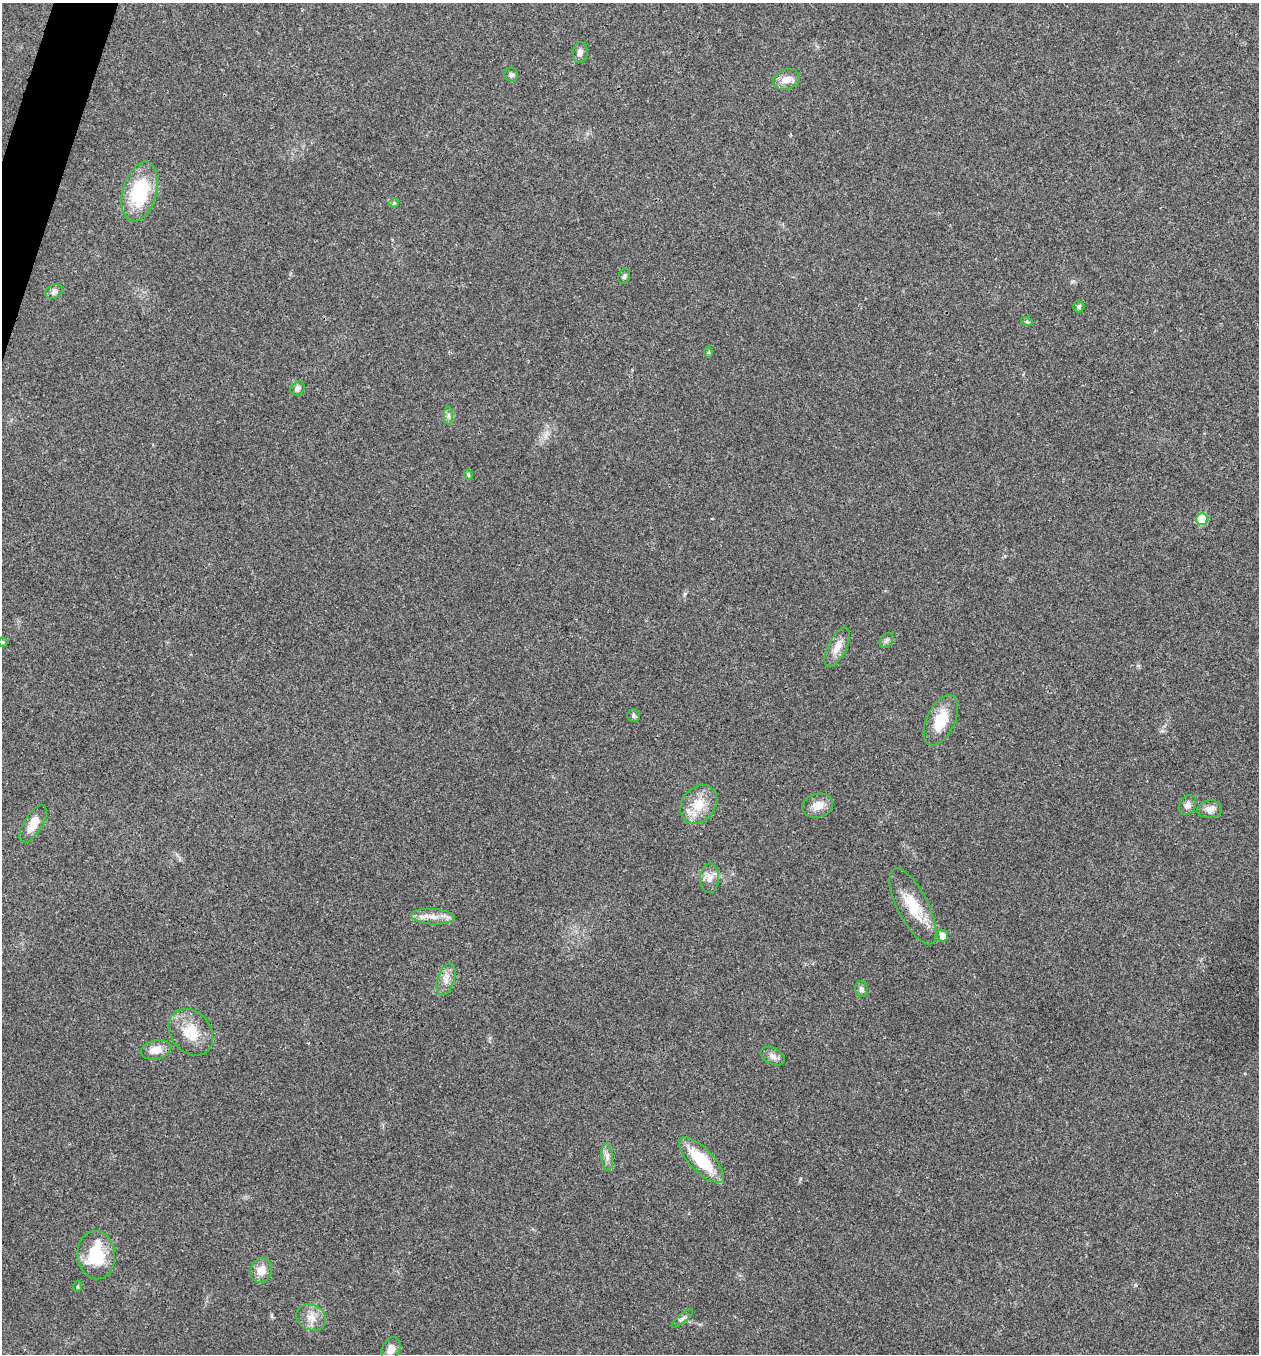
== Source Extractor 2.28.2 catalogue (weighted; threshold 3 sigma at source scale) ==
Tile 11 of 4 x 4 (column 3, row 3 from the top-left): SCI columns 2651-3907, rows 1358-2709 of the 5432 x 5417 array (HDU 1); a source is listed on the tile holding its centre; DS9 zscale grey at full resolution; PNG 1261 x 1356 px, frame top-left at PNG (2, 3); each listed source drawn as its Kron ellipse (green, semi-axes under 4 px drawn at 4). Shown black and unused: <1% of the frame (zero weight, under 3 of 4 exposures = <1% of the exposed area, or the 3 px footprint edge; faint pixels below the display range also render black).
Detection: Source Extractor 2.28.2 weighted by HDU 2 'WHT'; one run over the whole footprint, this tile lists its part. Background 0.0246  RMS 0.0041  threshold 0.0184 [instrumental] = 3 sigma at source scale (4.5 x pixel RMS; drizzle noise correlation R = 1.50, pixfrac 1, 0.05/0.05 arcsec/px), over >= 5 px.
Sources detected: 42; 1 inside a brighter listed object's ellipse — not listed separately; the other 41 listed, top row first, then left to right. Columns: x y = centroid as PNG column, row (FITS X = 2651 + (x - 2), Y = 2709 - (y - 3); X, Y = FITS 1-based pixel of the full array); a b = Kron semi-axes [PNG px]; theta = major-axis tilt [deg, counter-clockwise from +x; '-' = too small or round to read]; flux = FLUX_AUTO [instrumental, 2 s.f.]
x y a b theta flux
580 53 10 7 82 1.8
511 75 7 7 - 1.1
786 79 14 10 17 4
140 192 30 17 75 25
394 203 5 4 - 0.49
624 276 8 5 75 0.86
54 292 9 6 29 1.4
1079 307 6 5 - 0.91
1027 322 6 4 -19 0.55
708 352 6 4 89 0.49
297 389 8 6 45 1.6
448 416 9 4 -90 1.1
468 475 5 4 - 0.72
1202 519 6 5 - 14
886 640 8 6 54 0.97
3 642 5 4 - 0.49
837 647 22 9 64 4.4
633 716 6 6 - 0.9
941 720 27 14 64 11
699 804 21 16 51 8.9
1187 805 10 8 59 2
818 806 16 11 16 4.4
1210 809 12 9 7 2.9
33 824 21 9 59 5.6
710 878 15 9 89 3
913 906 42 15 -63 13
432 917 22 7 -3 4.4
942 936 6 5 - 3.1
446 979 16 8 72 3.4
861 989 8 6 -78 1.4
191 1032 25 20 -51 11
155 1050 15 9 13 4.8
773 1056 13 8 -27 2
607 1157 14 6 -84 2
701 1160 30 11 -46 18
96 1255 24 19 -84 16
261 1270 12 10 67 4.5
78 1286 5 3 - 0.43
311 1317 15 12 -26 4.4
682 1318 13 4 39 1.1
391 1349 12 9 65 3.3